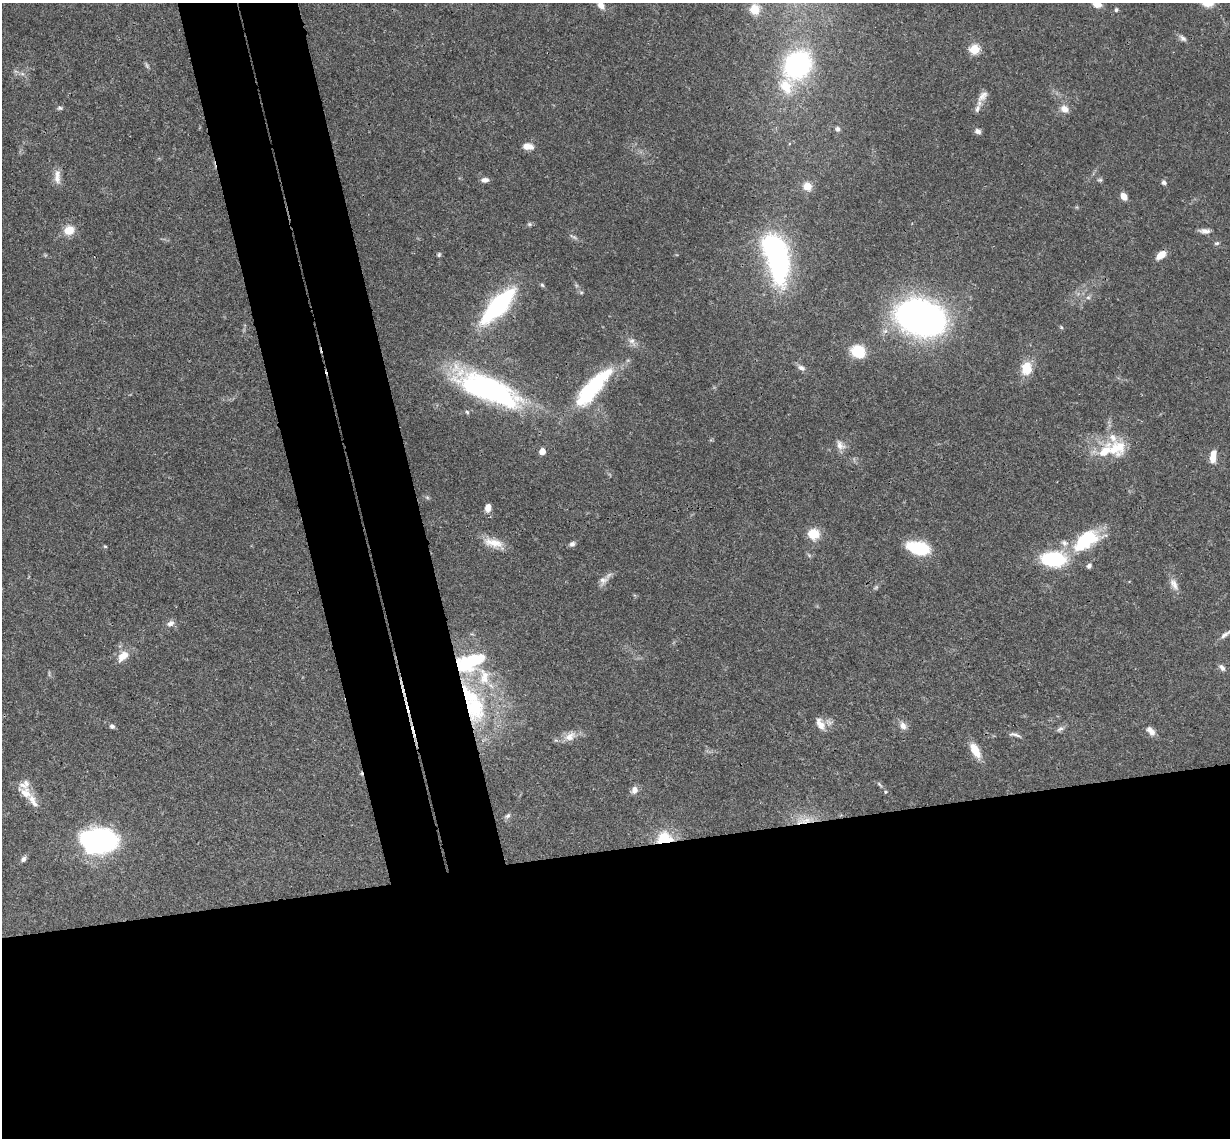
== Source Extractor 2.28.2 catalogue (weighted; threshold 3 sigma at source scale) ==
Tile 15 of 4 x 4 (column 3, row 4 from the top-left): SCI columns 2515-3742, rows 266-1401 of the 5027 x 4964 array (HDU 1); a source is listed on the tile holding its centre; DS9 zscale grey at full resolution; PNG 1232 x 1140 px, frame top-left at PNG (2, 3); no overlay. Shown black and unused: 33% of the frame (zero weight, under 3 of 4 exposures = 6% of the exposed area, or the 3 px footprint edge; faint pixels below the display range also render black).
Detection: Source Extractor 2.28.2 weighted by HDU 2 'WHT'; one run over the whole footprint, this tile lists its part. Background 0.0431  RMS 0.0028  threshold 0.0128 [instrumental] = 3 sigma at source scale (4.5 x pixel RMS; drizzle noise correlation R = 1.50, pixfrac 1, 0.05/0.05 arcsec/px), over >= 5 px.
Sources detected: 95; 1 too faint to see at this stretch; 2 inside a brighter object's white glare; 1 cosmic-ray / hot-pixel residue — not listed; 11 inside a brighter listed object's ellipse — not listed separately; the other 80 listed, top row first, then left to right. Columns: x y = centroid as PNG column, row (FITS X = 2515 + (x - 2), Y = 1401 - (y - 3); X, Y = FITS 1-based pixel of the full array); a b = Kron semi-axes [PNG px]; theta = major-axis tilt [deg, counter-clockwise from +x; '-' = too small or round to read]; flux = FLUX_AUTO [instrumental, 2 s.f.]
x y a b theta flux
1097 4 8 6 -21 3.1
601 5 12 7 -56 2.2
755 9 9 8 - 4.7
1116 10 5 4 - 0.53
1183 38 11 6 -36 1
974 49 5 5 - 20
797 65 21 18 45 53
786 87 23 17 -65 7.3
982 96 18 8 49 2.1
60 108 7 5 -7 0.56
1064 109 12 9 -25 2.2
838 129 6 5 - 0.68
978 131 8 6 -21 0.97
528 146 13 8 -8 2.3
57 177 21 8 -88 2.4
485 180 9 6 3 1.3
1100 180 7 5 18 0.51
1164 182 6 6 - 0.76
807 186 11 10 - 2.7
1124 196 7 5 -54 2.6
529 224 6 5 - 0.51
69 230 13 11 23 4
1205 231 15 6 -5 1.5
573 237 14 4 -28 0.75
1216 243 7 4 25 0.49
439 254 6 5 - 0.46
1161 255 10 6 38 3.2
779 264 31 17 -84 53
542 285 6 4 -44 0.45
581 293 5 5 - 0.41
1088 297 6 5 - 0.64
498 306 30 11 47 52
920 317 42 28 -15 120
1061 327 5 4 - 0.34
632 341 11 9 -72 1.5
858 351 14 12 -31 8.8
801 368 11 7 -26 1.2
1026 368 12 9 86 7
593 387 56 16 48 28
488 390 64 21 -23 74
467 412 6 4 -45 0.41
840 445 14 9 -56 2
1117 448 27 22 36 9.8
542 451 5 4 - 3.4
1213 458 12 9 -85 2.4
427 497 7 4 -19 0.42
488 508 9 6 82 2.1
813 534 9 9 - 6.7
1086 540 36 19 37 16
493 543 27 11 -12 4.5
572 544 7 7 - 0.9
105 546 5 4 - 0.31
919 548 23 11 -16 16
1053 559 22 13 -3 22
1089 566 6 5 - 0.85
603 580 12 10 34 1.8
1174 584 18 8 -62 2.2
876 587 8 4 31 0.52
170 623 11 8 22 1.3
1225 634 19 6 34 1.6
123 656 14 9 45 3.7
1222 668 10 6 -51 1.1
475 706 46 28 -81 31
820 724 16 8 -65 2.7
112 726 5 5 - 0.86
903 726 11 8 -57 1.7
1060 729 10 6 36 0.92
1151 731 13 7 -49 1.9
1015 735 17 5 -13 1
570 736 17 11 33 2.9
975 750 17 8 -62 5.3
879 784 10 4 -45 0.54
634 790 10 8 67 1.6
886 792 5 4 - 0.3
25 793 24 14 -42 4.4
508 816 9 6 39 0.75
806 821 25 8 2 4.5
664 838 22 16 2 8.1
100 840 18 14 18 120
23 859 7 6 - 0.97
Overlapping masked pixels (flux is a lower limit): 4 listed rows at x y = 498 306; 475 706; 806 821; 664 838
Isophote crosses this tile's border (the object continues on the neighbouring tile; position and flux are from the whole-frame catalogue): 3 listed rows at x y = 1097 4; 601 5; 1225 634